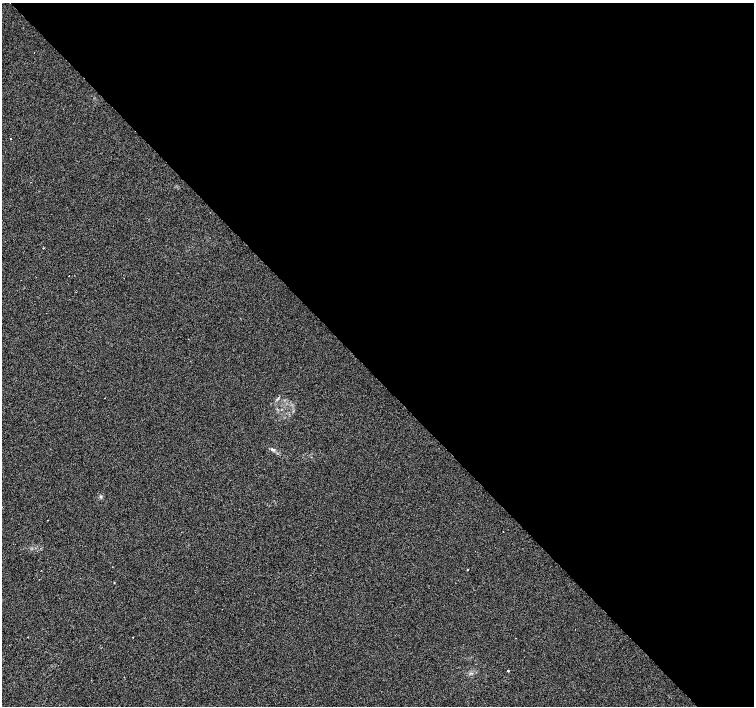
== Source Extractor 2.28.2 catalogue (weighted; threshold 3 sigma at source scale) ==
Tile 8 of 4 x 4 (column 4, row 2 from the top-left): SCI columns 4511-6014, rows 2990-4396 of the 6070 x 6041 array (HDU 1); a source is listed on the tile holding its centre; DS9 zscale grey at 2 x 2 block average (1 PNG px = mean of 2 x 2 image px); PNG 756 x 708 px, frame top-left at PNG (2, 3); no overlay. Shown black and unused: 53% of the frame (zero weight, under 2 of 3 exposures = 3% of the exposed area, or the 3 px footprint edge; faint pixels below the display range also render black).
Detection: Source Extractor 2.28.2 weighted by HDU 2 'WHT'; one run over the whole footprint, this tile lists its part. Background 0.0238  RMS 0.013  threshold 0.0577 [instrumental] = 3 sigma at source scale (4.5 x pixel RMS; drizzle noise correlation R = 1.50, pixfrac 1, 0.0396/0.0396 arcsec/px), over >= 5 px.
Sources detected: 11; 2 cosmic-ray / hot-pixel residue — not listed; the other 9 listed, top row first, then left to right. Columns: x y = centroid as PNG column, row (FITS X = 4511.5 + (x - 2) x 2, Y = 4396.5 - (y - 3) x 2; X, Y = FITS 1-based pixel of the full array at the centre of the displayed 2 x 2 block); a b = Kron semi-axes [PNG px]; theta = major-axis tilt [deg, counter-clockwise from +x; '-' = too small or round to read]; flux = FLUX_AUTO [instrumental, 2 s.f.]
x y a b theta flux
11 139 2 2 - 4
43 248 2 2 - 1.3
69 276 2 2 - 1.9
105 398 2 2 - 2.5
272 449 6 4 -12 5.6
467 570 2 2 - 6.3
114 582 2 2 - 1.6
133 637 2 2 - 2.1
508 671 2 2 - 11